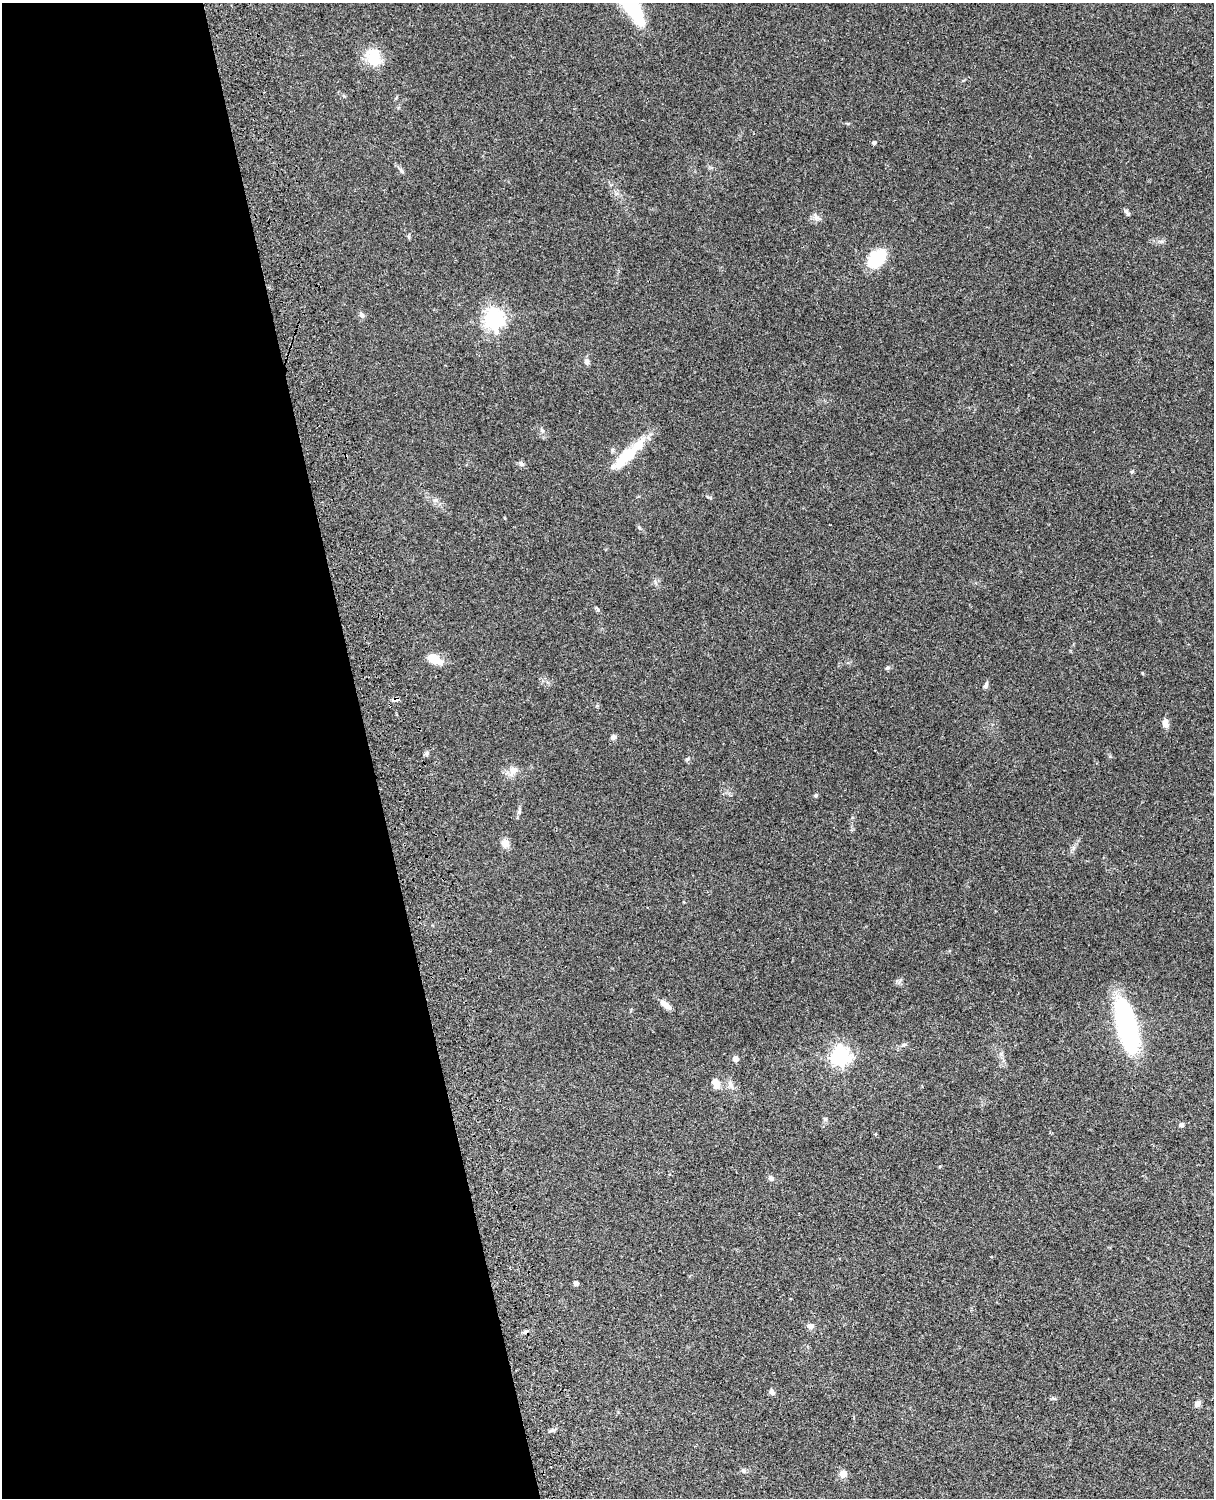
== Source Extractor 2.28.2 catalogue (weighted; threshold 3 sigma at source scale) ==
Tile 5 of 4 x 3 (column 1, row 2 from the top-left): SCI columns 123-1334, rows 1773-3268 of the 5088 x 4927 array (HDU 1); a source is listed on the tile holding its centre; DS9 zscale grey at full resolution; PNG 1216 x 1500 px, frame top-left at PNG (2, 3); no overlay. Shown black and unused: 30% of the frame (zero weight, under 3 of 4 exposures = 6% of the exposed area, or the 3 px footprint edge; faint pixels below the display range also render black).
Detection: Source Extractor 2.28.2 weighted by HDU 2 'WHT'; one run over the whole footprint, this tile lists its part. Background 0.107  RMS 0.0065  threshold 0.0293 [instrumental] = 3 sigma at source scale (4.5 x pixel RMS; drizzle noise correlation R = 1.50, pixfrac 1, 0.05/0.05 arcsec/px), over >= 5 px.
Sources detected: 45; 1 cosmic-ray / hot-pixel residue — not listed; the other 44 listed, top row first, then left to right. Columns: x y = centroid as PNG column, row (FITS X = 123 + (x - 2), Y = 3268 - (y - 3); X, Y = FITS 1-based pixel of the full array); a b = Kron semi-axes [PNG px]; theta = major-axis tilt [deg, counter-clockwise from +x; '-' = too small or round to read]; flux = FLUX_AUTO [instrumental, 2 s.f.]
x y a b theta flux
374 57 24 18 -64 16
874 143 4 4 - 1.4
401 170 9 4 -46 1.4
1127 212 10 4 -60 1.5
816 218 7 6 - 2.2
877 258 18 12 48 28
361 315 8 6 -65 1.9
494 319 7 7 - 320
587 362 7 6 - 2.3
626 456 50 12 42 24
521 464 9 6 -38 1.7
1132 472 6 4 2 0.68
639 528 6 4 -21 0.82
597 608 9 3 -50 0.89
435 659 19 10 -28 9.3
887 668 7 5 26 1.2
1142 673 4 3 - 0.71
986 685 8 5 64 1.7
396 699 9 5 9 1.7
1165 723 9 6 -78 3.9
613 737 7 6 - 1.8
427 753 6 5 - 1.6
687 759 5 4 - 0.92
514 770 12 9 -7 4.7
816 796 5 5 - 0.95
519 812 7 5 70 1.4
505 844 13 10 -50 3.7
665 1005 17 7 -40 4
1127 1025 44 13 -76 160
904 1044 8 4 9 1.2
840 1056 7 7 - 280
735 1059 4 4 - 5.5
716 1083 11 7 -68 5.7
731 1085 14 6 -64 3.2
825 1119 5 5 - 1.1
1181 1125 4 4 - 2.2
875 1134 5 3 - 0.48
771 1178 8 6 -48 2
576 1283 4 4 - 2.4
810 1326 7 6 - 3.3
772 1392 7 5 -64 2.1
1197 1404 9 6 56 2.9
744 1471 6 4 -71 0.96
843 1474 8 8 - 4.5
Overlapping masked pixels (flux is a lower limit): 1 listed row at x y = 396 699
Unlisted compact peaks at least as high as the median listed source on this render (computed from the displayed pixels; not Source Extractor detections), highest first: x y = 897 981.